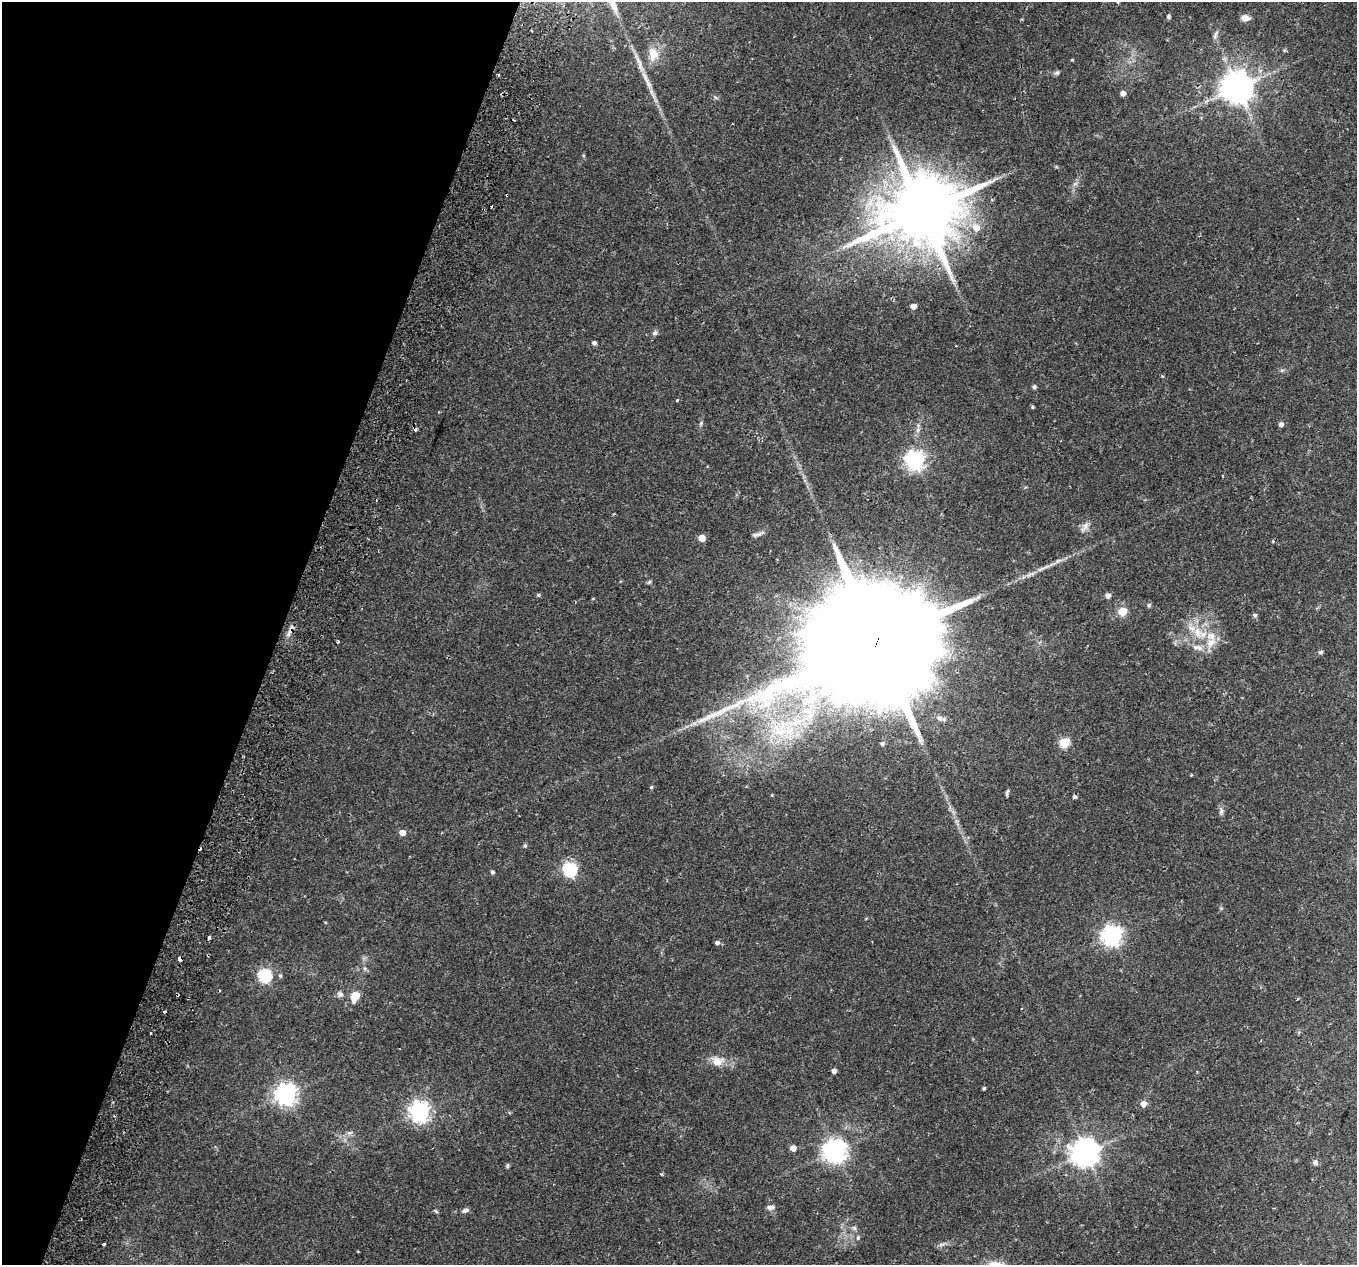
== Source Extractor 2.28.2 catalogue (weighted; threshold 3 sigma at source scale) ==
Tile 9 of 4 x 4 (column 1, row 3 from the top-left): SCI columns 77-1431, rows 1619-2881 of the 5565 x 5701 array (HDU 1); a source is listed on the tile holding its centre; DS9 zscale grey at full resolution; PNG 1359 x 1267 px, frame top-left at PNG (2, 2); no overlay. Shown black and unused: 21% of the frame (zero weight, under 2 of 3 exposures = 5% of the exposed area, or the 3 px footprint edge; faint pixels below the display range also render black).
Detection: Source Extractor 2.28.2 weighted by HDU 2 'WHT'; one run over the whole footprint, this tile lists its part. Background 0.0416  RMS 0.0036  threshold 0.0162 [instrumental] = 3 sigma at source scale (4.5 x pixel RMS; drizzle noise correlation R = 1.50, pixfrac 1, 0.0396/0.0396 arcsec/px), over >= 5 px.
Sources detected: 94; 9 cosmic-ray / hot-pixel residue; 1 long thin detection or spike segment (spike, bleed or trail) — not listed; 2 inside a brighter listed object's ellipse — not listed separately; the other 82 listed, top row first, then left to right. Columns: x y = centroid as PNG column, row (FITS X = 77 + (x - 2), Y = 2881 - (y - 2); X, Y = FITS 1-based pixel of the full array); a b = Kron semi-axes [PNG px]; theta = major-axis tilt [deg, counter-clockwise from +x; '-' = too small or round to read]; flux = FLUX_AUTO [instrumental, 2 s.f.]
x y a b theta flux
1118 2 4 4 - 0.38
1169 17 6 5 - 0.61
1245 18 9 7 -7 2.6
1215 35 14 5 70 1.2
1284 50 5 4 - 0.45
653 54 18 13 -79 4.9
1057 73 7 6 - 0.81
645 78 32 5 -65 4.6
1237 88 9 9 - 690
1123 93 5 5 - 2
715 97 7 4 -31 0.62
1075 184 7 4 19 0.7
922 212 21 18 50 4200
976 228 9 8 - 3.6
913 306 4 4 - 2.7
655 333 7 6 - 0.88
594 343 4 4 - 0.92
1282 370 7 4 18 0.55
1162 376 4 3 - 0.33
1034 387 4 4 - 0.86
1032 407 5 4 - 0.41
701 423 7 4 47 0.5
1281 425 5 5 - 1.3
915 460 7 7 - 160
1085 527 18 7 55 1.9
757 534 18 4 18 1.2
702 538 5 5 - 5
649 582 5 5 - 0.57
538 595 5 4 - 0.5
1108 595 5 5 - 1.7
593 599 5 3 - 0.26
1149 605 6 5 - 0.63
1122 611 5 5 - 12
1254 615 7 5 -20 0.57
290 630 20 5 65 1.8
1197 632 19 11 -68 6.5
877 639 66 27 67 24000
338 642 3 3 - 1.6
1211 643 17 11 54 5.1
1321 652 6 5 - 0.61
939 718 12 8 -28 1.9
694 723 8 4 37 1
781 729 40 29 33 31
1064 743 5 5 - 19
882 744 5 4 - 0.77
651 787 5 4 - 0.42
1007 792 9 4 69 0.66
1075 796 5 4 - 0.72
1221 811 11 6 -80 1.1
402 833 5 4 - 3.6
525 846 5 5 - 0.47
570 869 6 6 - 66
492 872 4 4 - 0.8
1112 936 7 7 - 180
209 937 3 3 - 1.2
717 943 5 5 - 1
180 959 4 4 - 3
265 975 6 6 - 49
280 976 5 4 - 0.53
220 990 3 2 - 0.48
340 994 9 7 -58 1
355 996 14 9 70 4.6
165 1011 3 3 - 1.3
717 1061 19 14 -8 4.5
834 1071 4 4 - 1.6
984 1088 3 3 - 0.5
286 1094 7 7 - 230
1143 1104 5 5 - 2.9
420 1112 7 7 - 190
349 1132 9 4 9 0.79
793 1148 5 5 - 2.8
835 1151 8 8 - 270
1085 1152 9 8 - 430
1315 1162 6 6 - 1.1
507 1166 7 4 74 0.53
770 1207 9 6 4 1.3
465 1210 10 5 19 1
436 1211 6 4 -45 0.48
854 1228 6 5 - 0.75
858 1238 6 5 - 0.57
103 1244 3 3 - 1.7
941 1244 10 4 13 0.91
Overlapping masked pixels (flux is a lower limit): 4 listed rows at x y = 922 212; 290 630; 877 639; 180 959
Isophote crosses this tile's border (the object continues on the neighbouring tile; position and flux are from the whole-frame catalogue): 1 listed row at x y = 1118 2
Unlisted compact peaks at least as high as the median listed source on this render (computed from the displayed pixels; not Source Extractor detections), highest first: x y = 677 400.